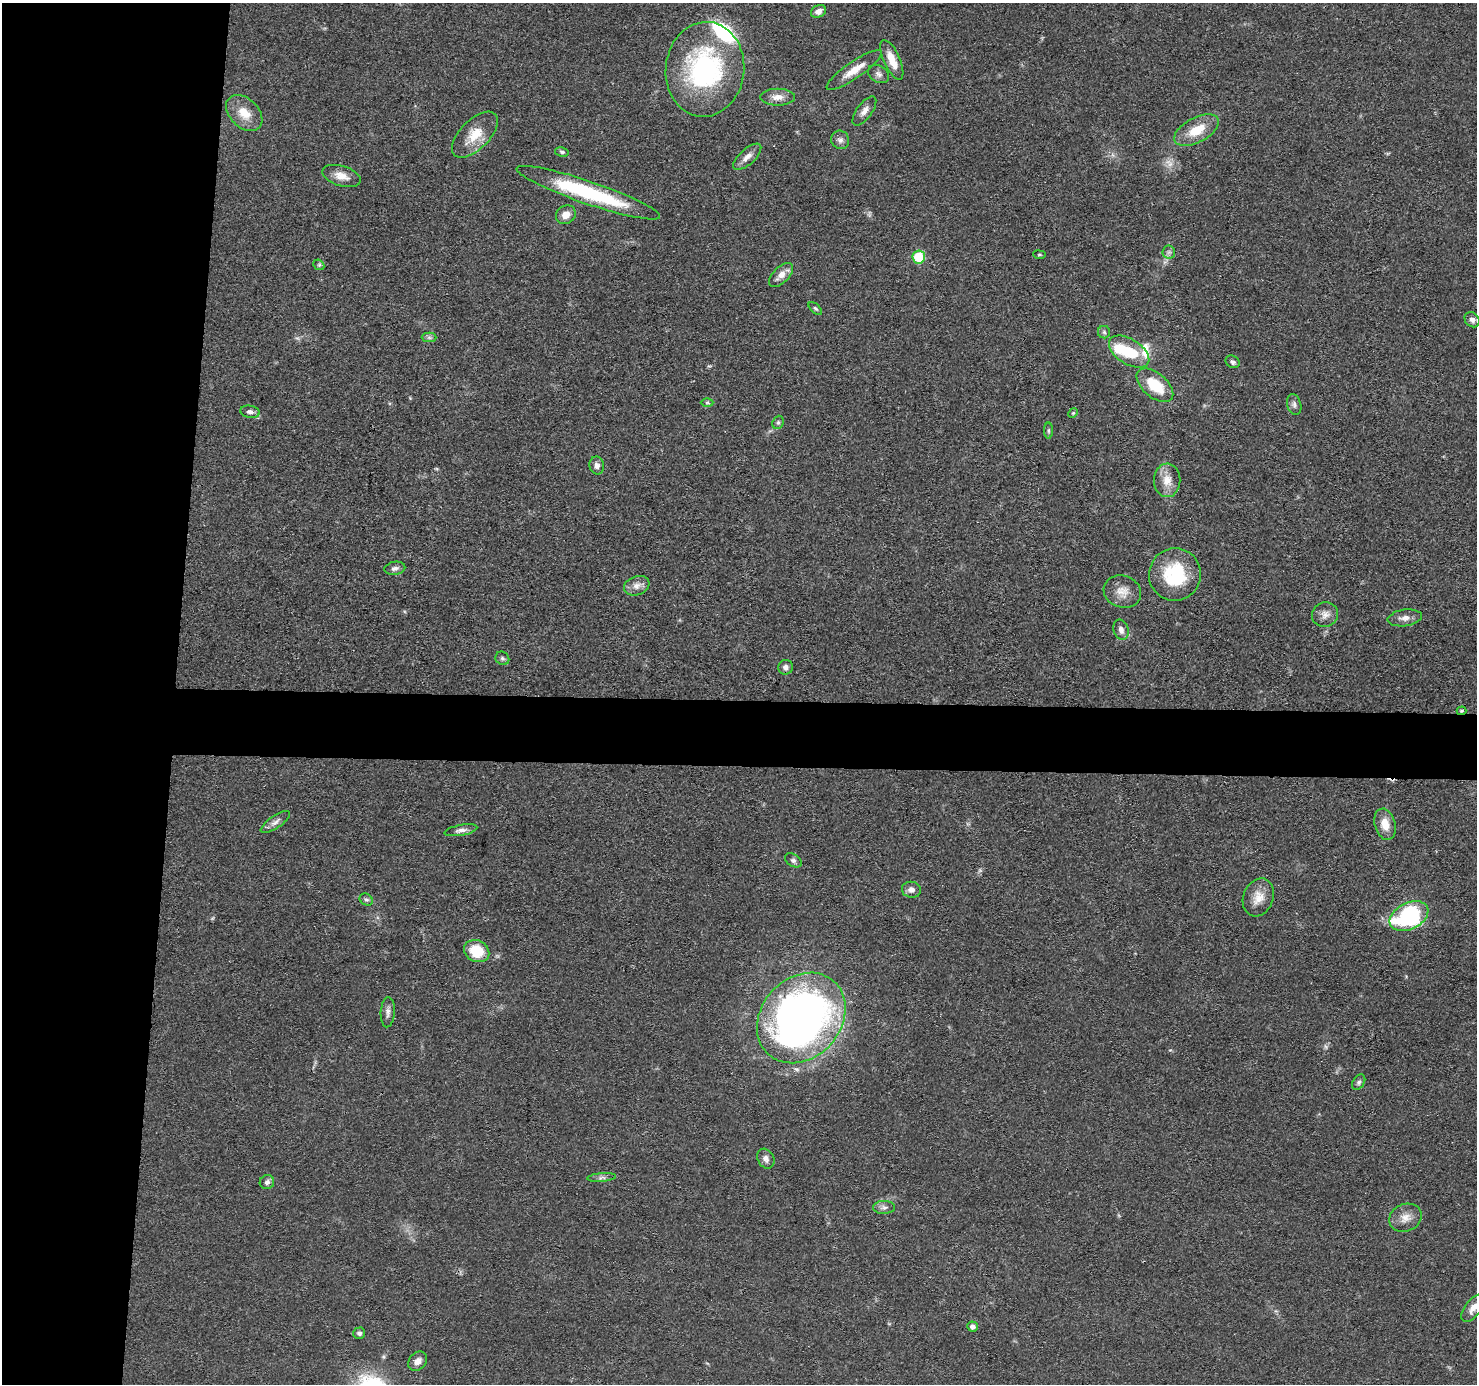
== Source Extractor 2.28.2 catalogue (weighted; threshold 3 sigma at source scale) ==
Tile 4 of 3 x 3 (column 1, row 2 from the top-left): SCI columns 5-1479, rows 1585-2966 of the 4434 x 4459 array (HDU 1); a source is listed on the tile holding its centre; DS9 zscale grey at full resolution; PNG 1479 x 1386 px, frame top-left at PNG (2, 3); each listed source drawn as its Kron ellipse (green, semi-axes under 4 px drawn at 4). Shown black and unused: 16% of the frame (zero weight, under 3 of 4 exposures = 1% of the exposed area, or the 3 px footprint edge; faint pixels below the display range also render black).
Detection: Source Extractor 2.28.2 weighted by HDU 2 'WHT'; one run over the whole footprint, this tile lists its part. Background 0.0473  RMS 0.005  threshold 0.0225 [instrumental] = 3 sigma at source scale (4.5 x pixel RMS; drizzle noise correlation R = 1.50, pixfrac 1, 0.05/0.05 arcsec/px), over >= 5 px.
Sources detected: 73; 3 too faint to see at this stretch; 1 inside a brighter object's white glare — neither listed nor drawn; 2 inside a brighter listed object's ellipse — not listed separately; the other 67 listed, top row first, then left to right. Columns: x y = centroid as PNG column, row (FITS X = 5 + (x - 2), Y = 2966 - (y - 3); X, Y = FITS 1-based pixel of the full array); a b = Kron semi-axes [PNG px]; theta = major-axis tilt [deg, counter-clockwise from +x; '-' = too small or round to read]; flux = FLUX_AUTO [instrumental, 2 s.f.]
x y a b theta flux
818 11 8 6 26 2.8
892 60 21 8 -66 8.6
705 69 47 39 84 82
854 70 33 8 34 8.6
879 74 11 8 -33 2.3
778 97 17 8 1 4.4
864 111 17 7 53 3.3
244 113 21 14 -45 9.6
1196 130 24 12 28 12
475 135 29 14 45 11
840 140 9 9 - 2.2
562 152 7 4 -10 0.98
747 157 17 8 42 3.8
341 176 20 10 -17 5.7
588 193 76 11 -19 50
566 215 10 9 - 4.3
1169 252 6 6 - 1.4
1039 255 6 3 -7 0.59
919 257 6 6 - 20
319 265 6 4 -43 0.81
781 275 15 8 45 4.4
815 308 8 4 -41 0.88
1472 320 8 7 - 2.1
1104 332 6 6 - 1.2
429 337 7 5 -1 1.3
1129 352 22 12 -32 20
1233 362 7 6 - 1.5
1155 385 21 12 -40 17
707 403 6 4 0 0.76
1294 404 11 7 -75 1.8
250 412 10 6 -9 2.1
1073 413 5 4 - 0.62
778 422 7 5 69 1.1
1048 431 8 4 -90 0.86
597 465 9 7 -79 2
1167 480 17 13 -89 6.9
395 568 10 6 9 2
1175 574 26 26 - 30
637 586 13 9 21 3.7
1122 592 19 16 -20 6.5
1325 615 13 12 - 3.9
1405 618 17 8 8 3.5
1121 630 10 7 -74 2.7
502 658 7 6 - 1.2
785 667 7 7 - 2.1
1461 711 5 4 - 0.77
275 822 17 6 35 2.6
1385 824 16 10 -74 6.9
461 830 16 5 10 2.3
793 860 9 6 -31 1.4
911 890 9 8 - 2.9
1258 897 19 15 68 7.5
366 900 7 5 -32 1.1
1409 916 20 13 27 69
477 951 13 10 -25 15
388 1012 15 7 87 2.5
801 1018 49 40 48 300
1359 1082 8 5 57 1.4
766 1159 10 8 -61 2.4
602 1177 14 4 5 1.6
267 1182 7 7 - 2.2
884 1207 11 6 0 2.2
1405 1218 17 13 23 5.6
1473 1308 17 8 52 4.9
973 1326 5 5 - 1.8
359 1333 6 5 - 1.4
418 1361 11 8 47 3
Overlapping masked pixels (flux is a lower limit): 1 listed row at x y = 1461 711
Isophote crosses this tile's border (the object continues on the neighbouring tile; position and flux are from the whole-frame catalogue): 1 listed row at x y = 1473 1308